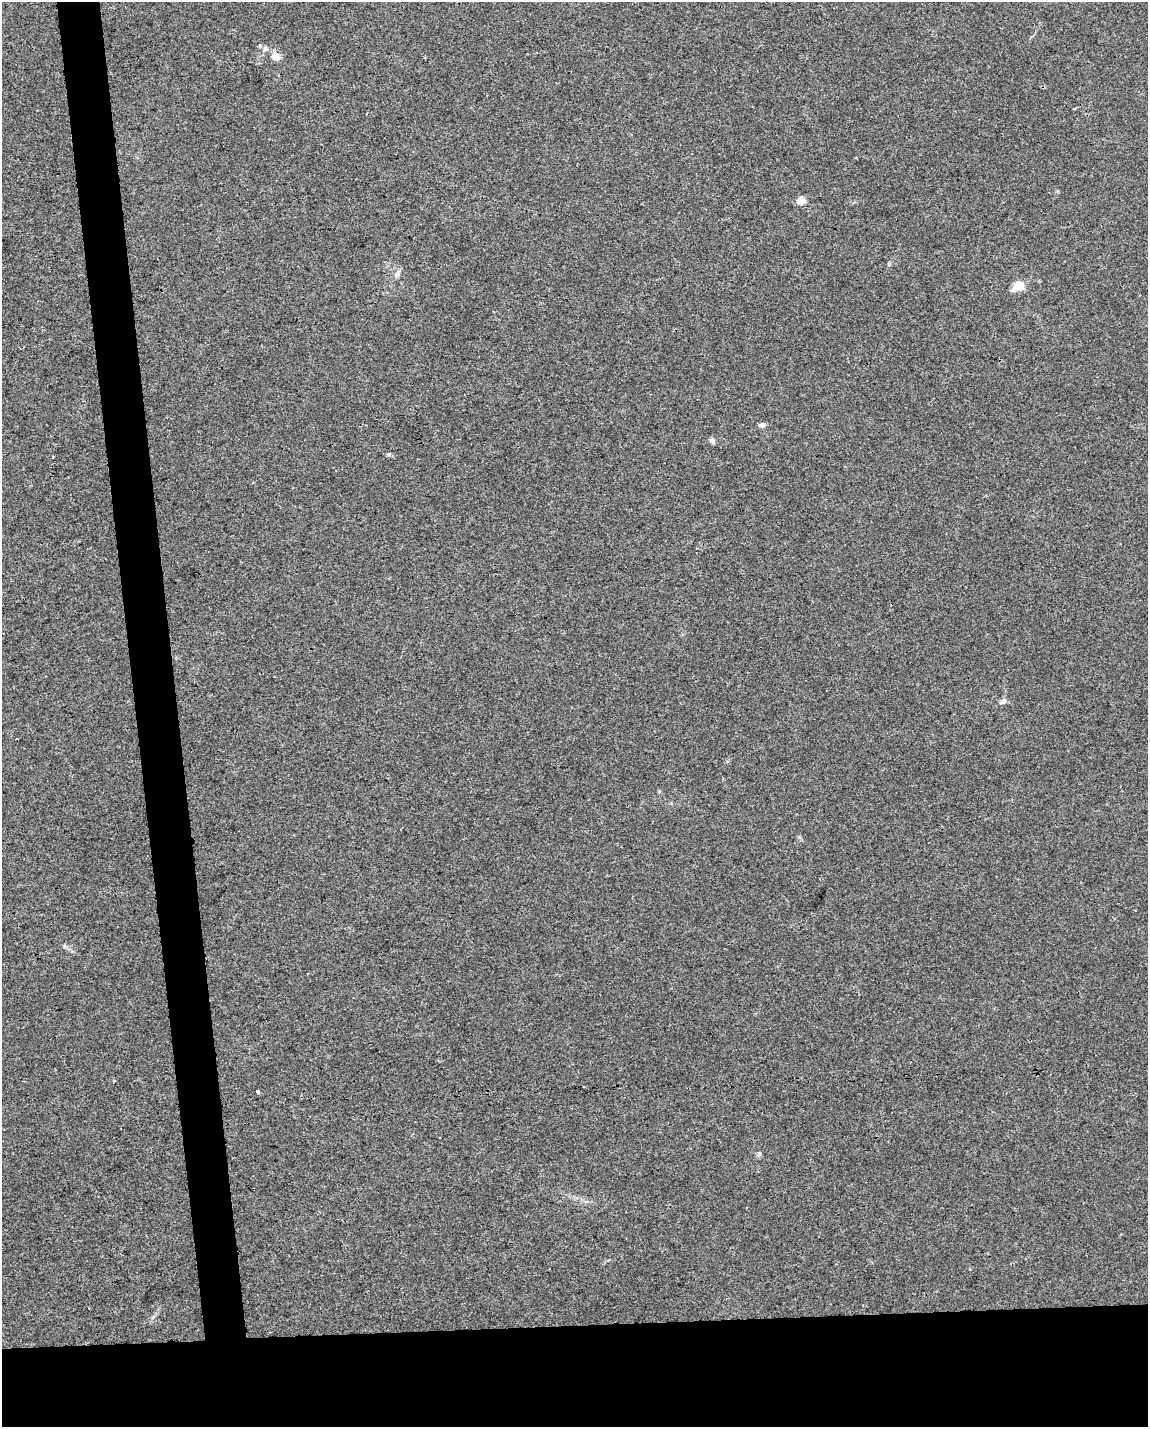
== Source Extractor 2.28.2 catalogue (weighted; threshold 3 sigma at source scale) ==
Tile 11 of 4 x 3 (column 3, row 3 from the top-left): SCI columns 2293-3438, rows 53-1477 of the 4584 x 4338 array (HDU 1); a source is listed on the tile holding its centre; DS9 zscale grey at full resolution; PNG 1150 x 1429 px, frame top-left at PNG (2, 2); no overlay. Shown black and unused: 11% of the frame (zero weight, under 3 of 4 exposures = <1% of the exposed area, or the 3 px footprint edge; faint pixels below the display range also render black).
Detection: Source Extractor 2.28.2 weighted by HDU 2 'WHT'; one run over the whole footprint, this tile lists its part. Background 0.00662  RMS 0.0031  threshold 0.0141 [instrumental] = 3 sigma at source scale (4.5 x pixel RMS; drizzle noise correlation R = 1.50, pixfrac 1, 0.0396/0.0396 arcsec/px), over >= 5 px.
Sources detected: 11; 1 cosmic-ray / hot-pixel residue — not listed; the other 10 listed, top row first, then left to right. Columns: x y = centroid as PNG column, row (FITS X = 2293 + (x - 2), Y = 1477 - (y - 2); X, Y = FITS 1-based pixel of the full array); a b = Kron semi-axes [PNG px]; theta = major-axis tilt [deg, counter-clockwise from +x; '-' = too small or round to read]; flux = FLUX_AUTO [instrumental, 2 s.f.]
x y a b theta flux
265 49 7 5 21 0.74
276 57 10 8 -56 2.6
801 200 5 5 - 7.5
397 273 11 6 52 1.2
1018 285 11 8 37 5.1
762 425 7 6 - 0.93
712 441 9 5 -72 0.69
388 454 6 4 -18 0.47
1003 701 8 6 25 1.2
258 1092 3 3 - 6.2